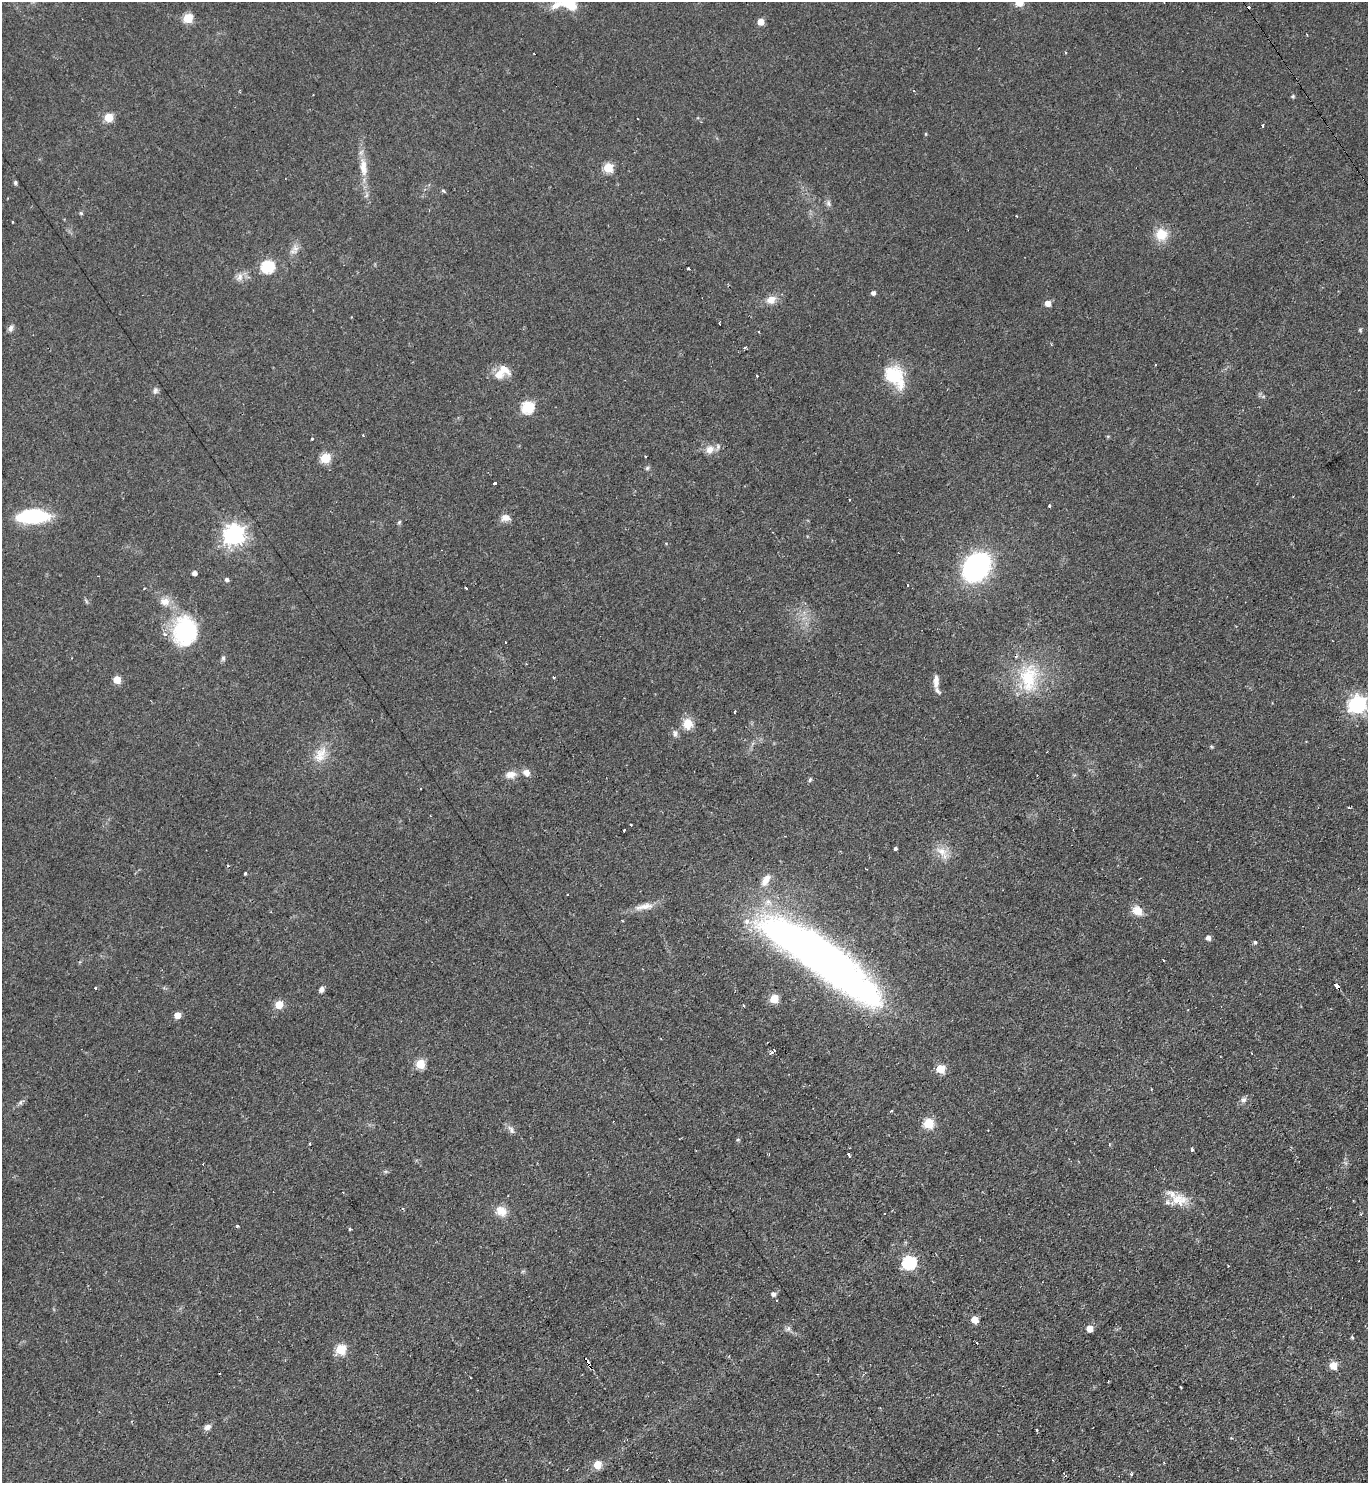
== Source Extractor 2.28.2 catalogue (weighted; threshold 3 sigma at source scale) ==
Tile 6 of 4 x 4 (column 2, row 2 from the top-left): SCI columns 1520-2885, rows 2961-4441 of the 5913 x 5921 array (HDU 1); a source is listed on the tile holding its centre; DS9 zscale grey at full resolution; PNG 1370 x 1485 px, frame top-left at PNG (2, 2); no overlay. Shown black and unused: <1% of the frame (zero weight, under 2 of 3 exposures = <1% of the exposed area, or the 3 px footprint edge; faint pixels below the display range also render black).
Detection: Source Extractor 2.28.2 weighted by HDU 2 'WHT'; one run over the whole footprint, this tile lists its part. Background 0.0706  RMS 0.0059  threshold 0.0267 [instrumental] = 3 sigma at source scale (4.5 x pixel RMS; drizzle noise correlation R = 1.50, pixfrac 1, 0.05/0.05 arcsec/px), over >= 5 px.
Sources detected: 126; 9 cosmic-ray / hot-pixel residue — not listed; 7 inside a brighter listed object's ellipse — not listed separately; the other 110 listed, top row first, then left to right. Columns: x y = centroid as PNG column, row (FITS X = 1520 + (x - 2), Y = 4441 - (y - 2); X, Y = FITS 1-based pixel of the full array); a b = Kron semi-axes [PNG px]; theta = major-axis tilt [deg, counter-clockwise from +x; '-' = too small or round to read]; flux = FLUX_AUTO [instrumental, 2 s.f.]
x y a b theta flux
1019 2 5 5 - 16
568 3 20 12 -25 18
188 18 5 5 - 30
761 22 5 5 - 9.3
1066 53 3 3 - 0.64
914 91 3 3 - 0.6
1293 96 5 4 - 0.82
109 117 5 5 - 20
926 134 5 3 - 0.49
363 167 27 9 -84 9.4
608 168 5 5 - 28
15 183 5 4 - 1
443 190 6 3 -21 0.74
828 203 9 6 -78 1.8
81 213 5 4 - 0.75
1161 234 15 15 - 11
295 248 7 6 - 2.4
268 267 6 6 - 71
689 268 3 2 - 1.3
240 277 12 8 66 3.3
873 293 4 4 - 2.1
771 300 11 9 28 5.8
1048 303 5 5 - 5.9
10 328 9 6 71 1.9
1360 330 5 5 - 0.77
745 347 3 3 - 0.83
499 374 16 11 43 8
757 376 3 2 - 0.55
894 376 28 19 -52 25
155 390 8 7 - 1.7
528 407 6 6 - 59
363 435 3 3 - 2.9
312 439 3 3 - 1.1
710 449 12 10 53 5.1
325 458 5 5 - 31
647 468 6 5 - 1.1
495 483 3 3 - 1.3
1049 506 3 3 - 1.1
33 516 31 13 3 44
505 518 13 9 -2 3.8
399 522 5 4 - 0.88
234 535 7 7 - 370
976 567 18 14 50 160
194 573 4 4 - 2.9
227 579 4 4 - 1.6
466 588 3 2 - 0.95
165 601 12 10 -1 5.3
185 631 34 27 88 47
505 642 3 2 - 0.55
223 658 7 5 89 1.2
553 677 4 2 - 0.62
1028 678 42 25 83 34
117 680 5 5 - 15
936 681 16 7 89 4.4
1357 704 7 7 - 220
734 712 3 2 - 0.66
688 724 12 11 - 8.6
675 733 9 6 88 1.9
320 755 24 13 63 10
526 773 9 9 - 3.7
510 775 14 10 11 4.9
810 780 6 4 21 0.83
631 825 3 2 - 1.1
624 830 3 3 - 1.5
895 849 3 3 - 1.5
941 851 15 9 -22 6.1
228 866 4 3 - 0.65
245 873 4 3 - 0.77
766 880 18 8 58 5.5
644 906 29 8 10 6.4
1137 911 12 10 -38 7.1
1208 938 5 5 - 2.7
1255 942 4 4 - 1
824 960 119 27 -36 500
1337 986 5 4 - 9.6
95 988 3 3 - 1.5
322 989 8 5 90 2.2
774 999 5 5 - 20
279 1005 5 5 - 15
743 1005 3 2 - 0.62
177 1015 5 5 - 9.8
773 1051 6 3 38 4.2
420 1064 5 5 - 25
940 1069 5 5 - 21
1243 1099 8 7 - 2
21 1102 7 4 71 1.1
891 1111 5 3 - 0.76
928 1123 5 5 - 34
511 1129 12 5 -55 2.1
309 1144 3 2 - 1.2
1192 1149 3 3 - 1.6
848 1155 4 3 - 5.3
1179 1200 24 16 -9 11
501 1211 15 11 -37 7.1
237 1226 3 3 - 0.94
350 1229 3 3 - 0.83
909 1263 7 6 - 94
1228 1266 2 2 - 0.37
773 1294 6 5 - 1.7
975 1320 5 5 - 11
1090 1329 5 5 - 9.1
1352 1337 5 4 - 0.78
977 1343 3 2 - 0.87
341 1349 5 5 - 32
587 1361 10 3 -58 7.5
1333 1365 5 5 - 13
207 1427 8 7 - 2.7
1231 1438 3 3 - 0.59
597 1464 5 5 - 14
1064 1473 4 2 - 0.81
Overlapping masked pixels (flux is a lower limit): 2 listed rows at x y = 1337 986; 587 1361
Isophote crosses this tile's border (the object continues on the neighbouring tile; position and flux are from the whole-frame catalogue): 2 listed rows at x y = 1019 2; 568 3